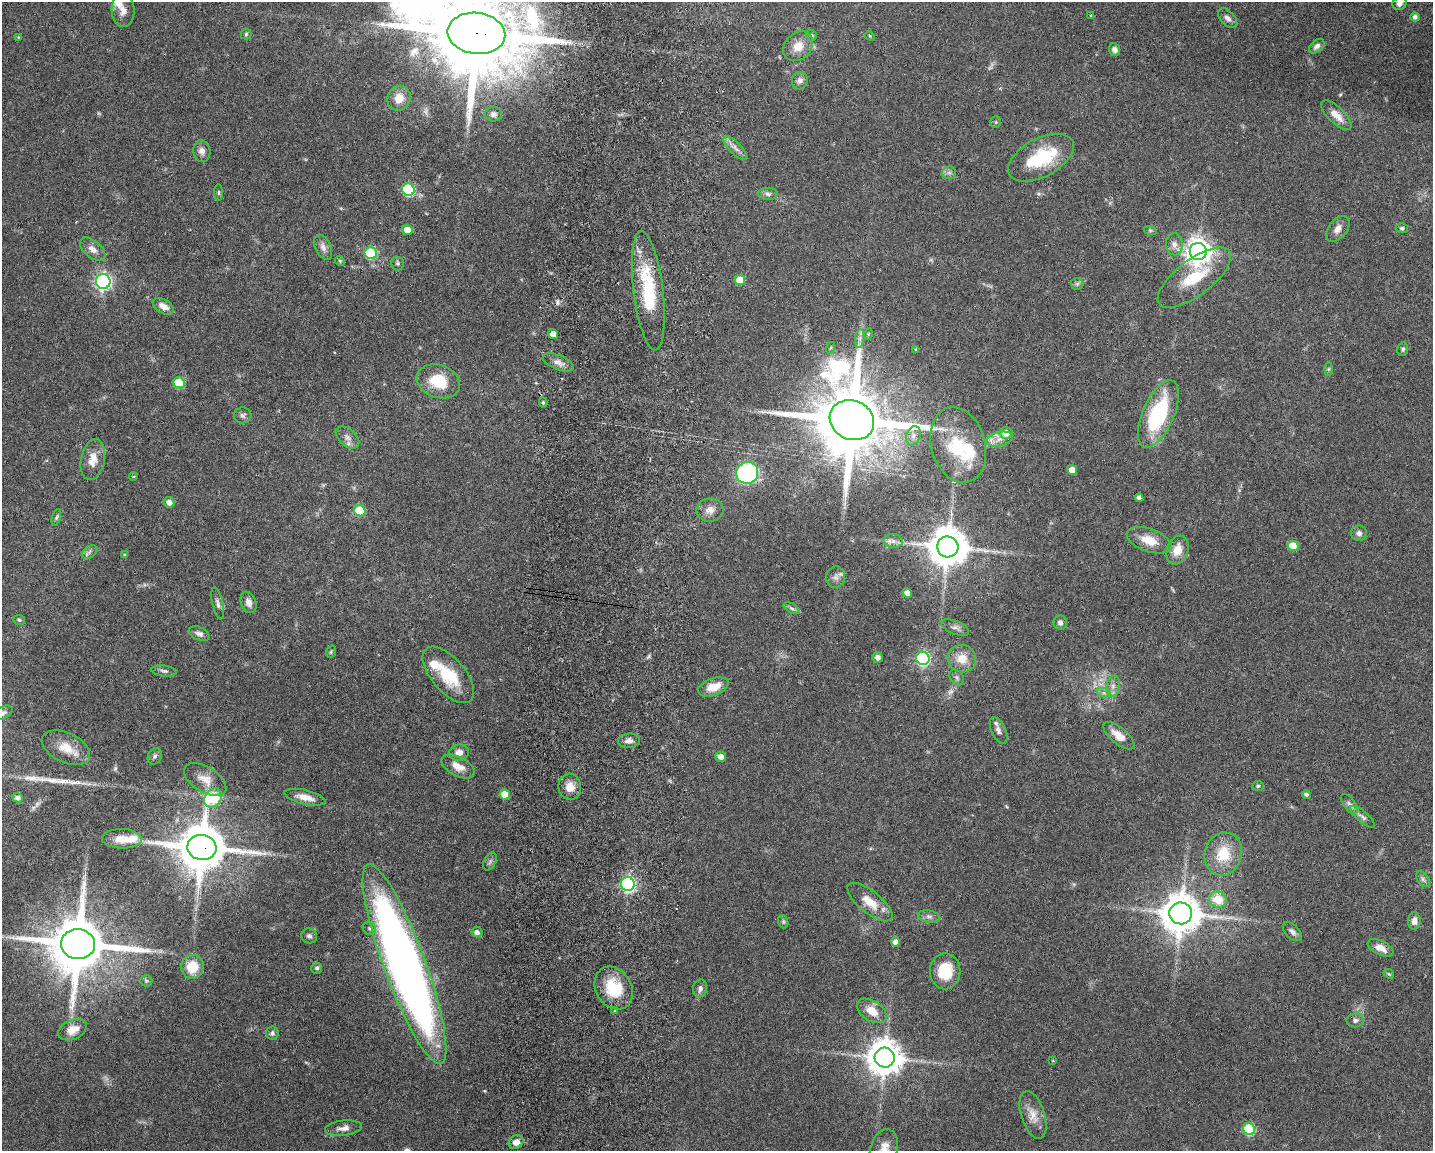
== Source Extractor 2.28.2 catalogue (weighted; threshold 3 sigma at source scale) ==
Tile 8 of 3 x 4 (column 2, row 3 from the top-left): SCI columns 1708-3138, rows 1159-2307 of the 4734 x 4618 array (HDU 1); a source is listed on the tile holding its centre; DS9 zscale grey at full resolution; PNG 1435 x 1153 px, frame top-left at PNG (2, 2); each listed source drawn as its Kron ellipse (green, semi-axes under 4 px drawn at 4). Shown black and unused: <1% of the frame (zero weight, under 3 of 6 exposures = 3% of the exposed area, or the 3 px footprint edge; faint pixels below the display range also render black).
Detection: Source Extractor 2.28.2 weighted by HDU 2 'WHT'; one run over the whole footprint, this tile lists its part. Background 0.0872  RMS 0.0032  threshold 0.0131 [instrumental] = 3 sigma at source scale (4.09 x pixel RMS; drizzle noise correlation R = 1.36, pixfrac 0.8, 0.05/0.05 arcsec/px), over >= 5 px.
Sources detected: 167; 2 too faint to see at this stretch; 2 inside a brighter object's white glare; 1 cosmic-ray / hot-pixel residue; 2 long thin detections or spike segments (spike, bleed or trail) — neither listed nor drawn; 5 inside a brighter listed object's ellipse — not listed separately; the other 155 listed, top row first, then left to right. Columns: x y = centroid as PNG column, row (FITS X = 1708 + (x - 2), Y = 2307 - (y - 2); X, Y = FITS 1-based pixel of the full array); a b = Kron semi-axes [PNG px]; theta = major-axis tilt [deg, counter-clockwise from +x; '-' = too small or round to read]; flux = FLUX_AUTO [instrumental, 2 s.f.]
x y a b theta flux
1399 4 7 6 - 1.3
123 10 17 11 -87 2.4
1091 15 4 3 - 0.35
1415 17 4 4 - 1
1228 18 12 6 -46 1.3
476 33 29 20 -8 6000
246 34 5 5 - 0.46
811 35 6 5 - 0.59
870 36 5 4 - 0.3
18 37 4 4 - 0.23
798 46 16 13 46 3.7
1317 46 9 6 41 1.1
1115 50 6 5 - 1.1
800 81 9 8 - 1.3
399 98 13 11 60 3.6
493 114 8 7 - 1.2
1336 115 19 8 -43 3.4
996 122 6 5 - 0.42
735 148 15 6 -46 1.7
202 151 11 8 -80 1.6
1041 158 36 19 28 17
949 173 7 6 - 0.8
408 190 6 6 - 24
219 192 8 4 -90 0.47
768 194 10 6 -2 1
1402 228 6 5 - 0.59
1338 229 15 9 52 2.1
407 230 5 5 - 3.7
1150 230 6 4 -18 0.42
1174 244 11 8 -87 1.7
323 247 13 8 -64 1.7
93 249 15 8 -40 2.2
1198 251 8 8 - 310
371 253 6 6 - 22
340 261 5 4 - 0.37
397 263 7 6 - 0.68
1194 278 44 18 37 13
740 280 5 5 - 6
103 281 7 7 - 89
1077 284 6 6 - 0.63
648 291 60 15 -83 20
163 306 12 7 -29 2.3
553 334 5 4 - 2.4
868 334 5 3 - 0.26
860 339 9 4 82 1.1
830 348 6 4 69 0.38
916 349 4 3 - 0.32
1403 349 7 5 77 0.57
558 362 16 7 -21 2
1328 369 7 4 89 0.45
438 381 22 16 -20 9.4
179 383 6 5 - 12
543 402 5 4 - 0.55
1158 414 36 15 66 28
243 415 9 8 - 0.86
852 420 23 19 -25 4200
1006 433 6 6 - 3.5
913 436 10 7 70 1.4
347 437 14 8 -40 1.7
1000 439 13 7 12 2.4
958 445 39 27 -74 17
93 460 21 11 78 4.1
1072 470 5 4 - 3.1
747 473 11 10 - 41
133 476 4 2 - 0.22
1139 498 4 4 - 0.96
169 502 5 5 - 1.7
710 510 14 11 7 2.5
360 511 6 5 - 15
56 517 8 4 72 0.54
1359 533 7 7 - 1.1
1149 540 23 11 -19 5.4
893 541 9 7 -1 1.3
1293 546 5 5 - 6.1
948 547 10 10 - 920
1178 550 15 10 71 4.2
89 552 9 5 34 0.9
124 555 4 3 - 0.36
836 577 11 9 75 1.6
907 593 5 4 - 2.3
248 602 11 7 -69 1.7
218 603 16 5 -78 1.1
792 608 9 4 -27 0.68
19 620 6 5 - 0.46
1060 623 7 7 - 0.98
955 627 15 6 -22 1.3
199 634 11 6 -24 1.2
331 652 6 4 70 0.43
877 657 5 5 - 1.2
923 658 7 6 - 56
962 659 14 13 - 4.7
164 671 13 5 -7 0.95
448 675 34 17 -49 12
957 677 9 6 -49 0.77
1113 686 10 6 81 1.5
713 687 16 8 19 4.9
1104 693 7 4 -18 0.66
3 713 10 6 30 0.8
999 730 14 7 -65 1.4
1119 736 19 8 -39 3.8
629 741 11 7 5 1.4
66 748 26 14 -26 5.2
459 752 10 8 12 1.8
155 756 8 6 64 0.81
721 757 5 5 - 2
458 766 18 9 -28 3.2
205 779 24 12 -32 3.7
1258 786 5 5 - 0.49
570 787 13 11 -83 3.4
505 794 5 5 - 5.1
1306 794 4 4 - 0.63
305 797 21 7 -13 3.2
18 798 5 4 - 1.2
213 798 10 8 48 20
1349 804 11 6 -52 1
1362 817 15 5 -40 1.2
122 839 20 9 -1 4.4
202 847 14 12 -8 1500
1223 854 22 18 75 9.2
490 861 9 6 63 0.78
1423 879 9 5 -55 0.8
628 884 7 7 - 72
1218 899 9 8 - 6.7
870 902 27 11 -39 5
1181 913 11 11 - 850
929 916 11 6 -10 1
1414 921 9 6 86 1.8
783 922 7 5 -70 0.46
369 928 7 6 - 0.79
477 932 5 5 - 1.3
1292 932 12 6 -44 1.1
309 936 8 7 - 0.89
895 942 4 4 - 1.4
78 944 17 15 -5 2300
1380 948 14 7 -25 2.7
404 964 106 21 -70 270
193 967 12 11 - 7
317 968 5 5 - 0.65
945 971 18 15 90 10
1389 974 5 4 - 0.37
146 981 6 6 - 0.5
614 988 23 17 -59 11
700 988 9 7 80 1.2
615 1011 4 3 - 0.44
872 1011 16 10 -33 4
1355 1020 8 7 - 0.99
72 1030 15 9 23 3.3
272 1033 6 6 - 0.67
885 1058 10 10 - 640
1053 1061 4 2 - 0.18
1033 1115 25 11 -72 3.9
343 1128 18 7 6 1.9
1249 1129 6 6 - 20
516 1142 8 6 32 2.3
884 1149 20 13 75 4.1
Overlapping masked pixels (flux is a lower limit): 3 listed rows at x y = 476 33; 648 291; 202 847
Isophote crosses this tile's border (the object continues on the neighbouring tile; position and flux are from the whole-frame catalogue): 4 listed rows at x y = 1399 4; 476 33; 3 713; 884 1149